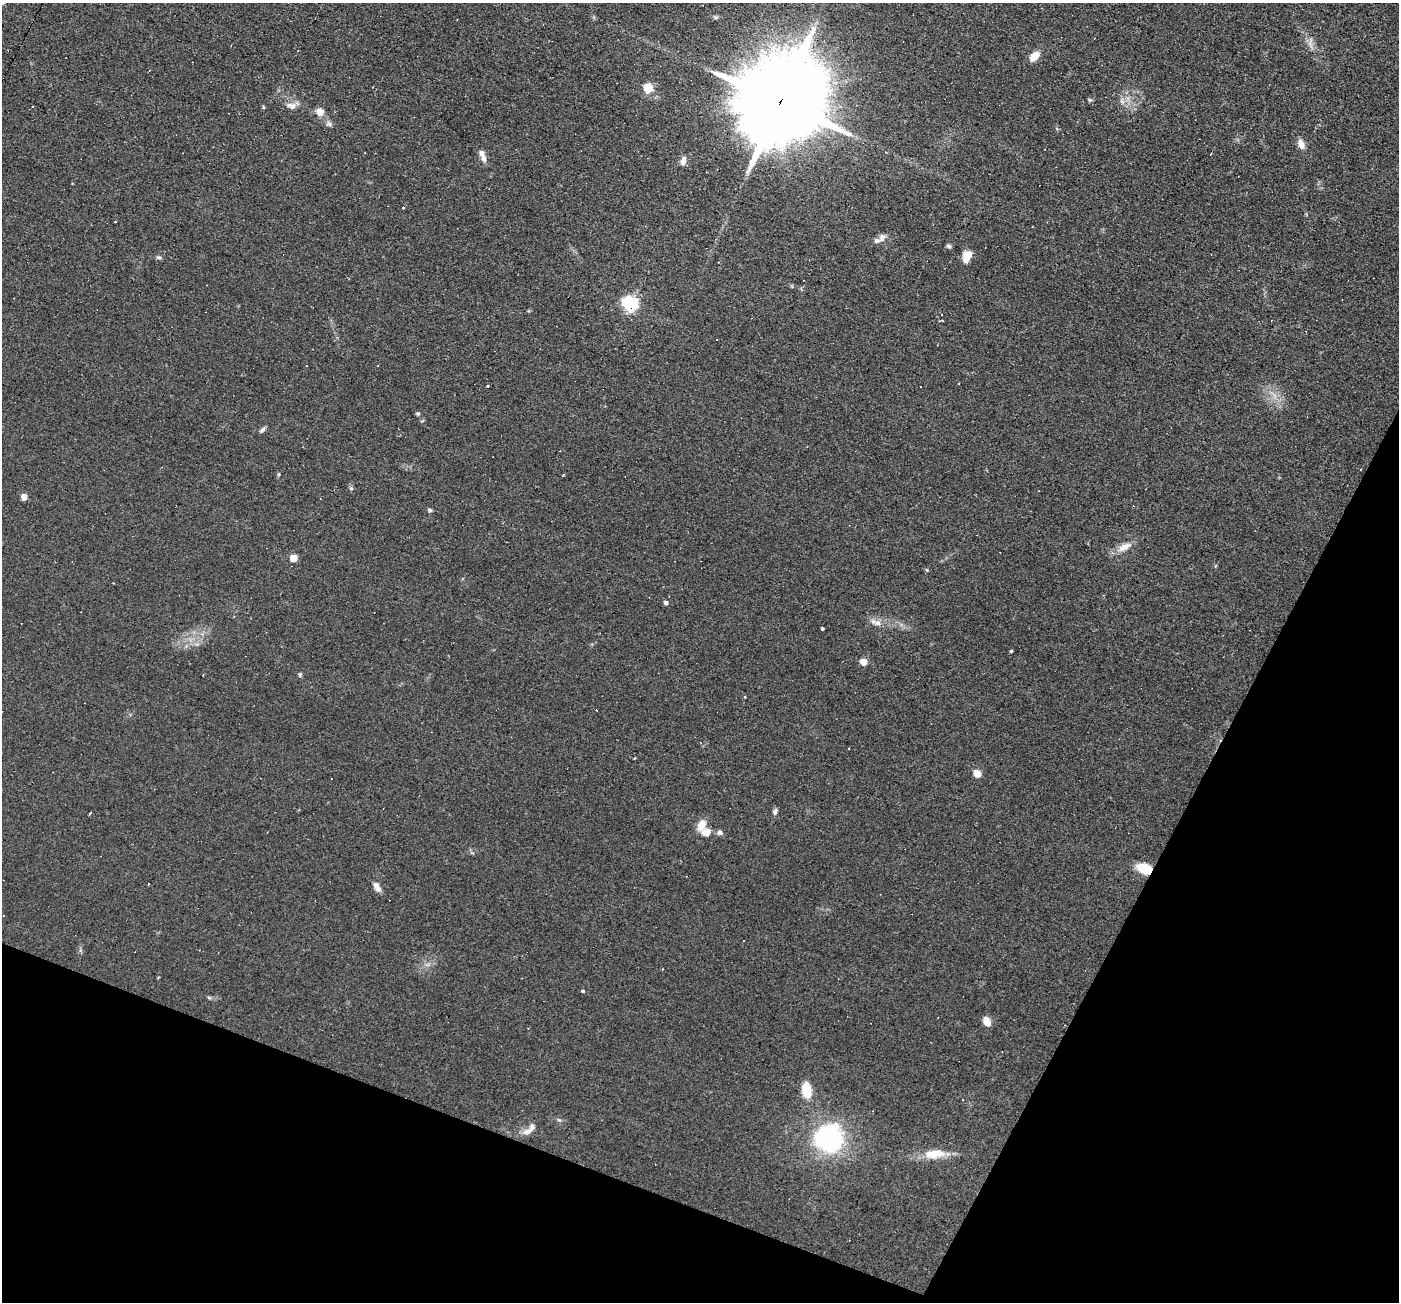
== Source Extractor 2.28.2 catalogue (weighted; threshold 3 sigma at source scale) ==
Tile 15 of 4 x 4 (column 3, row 4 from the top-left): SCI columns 2796-4192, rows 270-1569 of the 5590 x 5602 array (HDU 1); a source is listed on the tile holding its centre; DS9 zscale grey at full resolution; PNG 1401 x 1304 px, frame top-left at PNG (2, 3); no overlay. Shown black and unused: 21% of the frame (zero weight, under 2 of 3 exposures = <1% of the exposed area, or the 3 px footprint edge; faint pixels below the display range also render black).
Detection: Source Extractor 2.28.2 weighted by HDU 2 'WHT'; one run over the whole footprint, this tile lists its part. Background 0.0814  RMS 0.0088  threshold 0.0394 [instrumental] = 3 sigma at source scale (4.5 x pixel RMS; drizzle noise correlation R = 1.50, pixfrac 1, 0.05/0.05 arcsec/px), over >= 5 px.
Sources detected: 81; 1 too faint to see at this stretch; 18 cosmic-ray / hot-pixel residue — not listed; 5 inside a brighter listed object's ellipse — not listed separately; the other 57 listed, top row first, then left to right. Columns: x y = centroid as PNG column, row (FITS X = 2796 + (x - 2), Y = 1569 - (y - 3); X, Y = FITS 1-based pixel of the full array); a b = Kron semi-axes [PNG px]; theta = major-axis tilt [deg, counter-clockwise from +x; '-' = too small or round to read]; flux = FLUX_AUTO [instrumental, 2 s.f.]
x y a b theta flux
1310 43 18 6 88 4.8
1034 56 12 7 44 11
648 88 5 5 - 48
1090 100 5 5 - 1.2
781 101 30 20 59 22000
1122 102 8 4 -44 2.2
291 106 15 9 -9 6
33 107 3 2 - 0.78
320 112 9 8 - 7.5
328 124 8 7 - 2.7
1301 144 11 7 -70 6.7
483 158 10 7 -85 4.4
683 161 12 7 76 4.4
403 208 3 3 - 7.3
877 241 10 7 13 3.7
949 246 6 4 -24 2
159 257 8 6 -8 1.9
967 257 13 8 70 11
630 304 6 6 - 220
959 384 3 2 - 0.7
488 386 3 3 - 3.1
418 414 5 5 - 1.2
262 430 9 5 44 2.1
279 474 6 4 -90 1
351 488 6 5 - 1.5
24 497 5 4 - 10
430 510 5 4 - 1.9
1124 547 21 9 25 9.6
294 558 5 5 - 22
927 570 5 3 - 0.82
666 603 5 4 - 2.8
878 623 11 9 -9 5.7
822 628 3 3 - 1.8
1011 651 4 3 - 7.4
864 662 5 5 - 16
300 674 6 5 - 1.3
744 697 3 3 - 1.3
848 749 3 2 - 1.2
977 774 5 5 - 20
331 779 3 3 - 1.8
775 812 8 6 63 2.2
701 825 15 9 66 9.5
720 832 7 6 - 2.8
1144 869 15 10 -20 20
377 887 13 6 -56 5.5
744 941 3 2 - 0.95
427 965 7 4 0 2.1
158 977 4 3 - 0.64
583 991 4 4 - 1.1
209 997 6 4 -2 1.3
987 1022 10 7 -66 7.5
807 1090 21 12 -80 16
963 1099 3 3 - 0.79
559 1120 7 4 -44 1.5
527 1131 15 8 19 5.7
829 1139 18 18 - 160
936 1153 24 13 6 16
Overlapping masked pixels (flux is a lower limit): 3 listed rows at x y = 781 101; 630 304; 1144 869